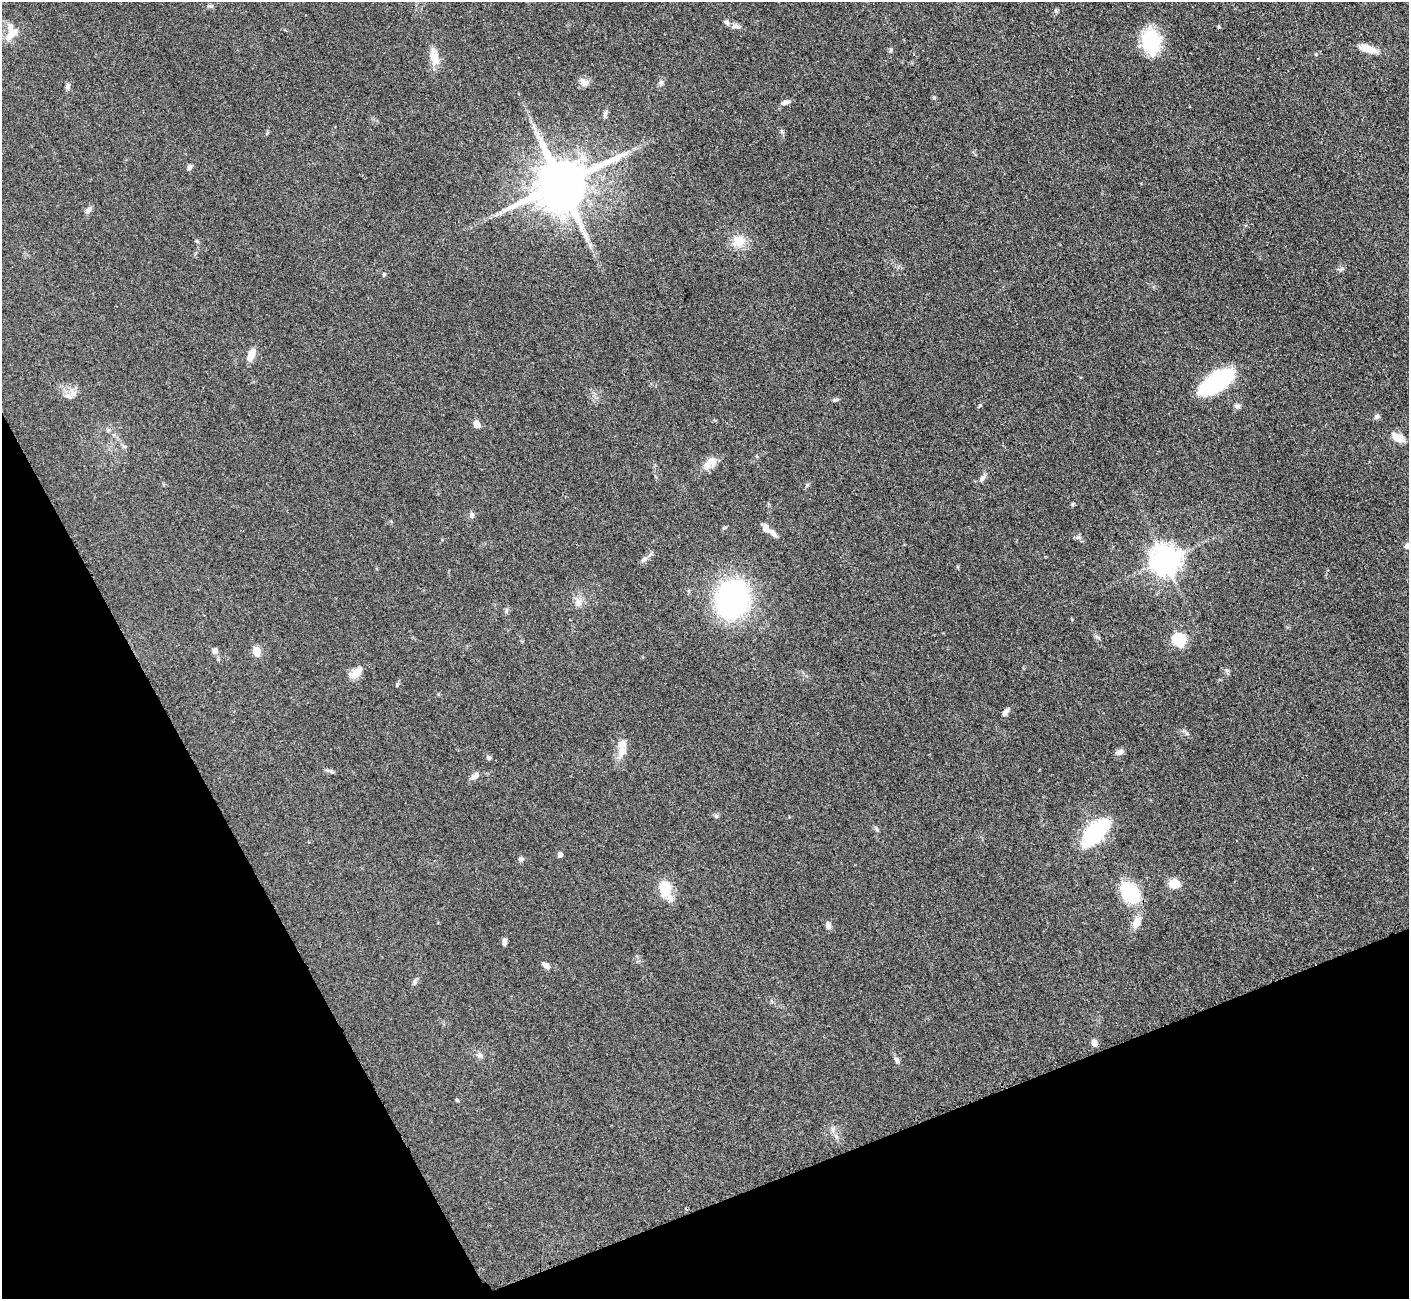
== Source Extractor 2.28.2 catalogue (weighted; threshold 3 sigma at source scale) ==
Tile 14 of 4 x 4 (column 2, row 4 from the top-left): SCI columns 1424-2830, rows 298-1594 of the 5660 x 5649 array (HDU 1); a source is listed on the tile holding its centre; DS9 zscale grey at full resolution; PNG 1411 x 1301 px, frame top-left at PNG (2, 2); no overlay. Shown black and unused: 21% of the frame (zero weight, under 3 of 4 exposures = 2% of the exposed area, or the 3 px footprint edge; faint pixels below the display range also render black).
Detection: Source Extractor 2.28.2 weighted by HDU 2 'WHT'; one run over the whole footprint, this tile lists its part. Background 0.0466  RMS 0.0052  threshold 0.0235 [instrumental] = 3 sigma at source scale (4.5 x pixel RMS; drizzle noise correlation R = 1.50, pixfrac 1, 0.05/0.05 arcsec/px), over >= 5 px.
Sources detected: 72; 1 long thin detection or spike segment (spike, bleed or trail) — not listed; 3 inside a brighter listed object's ellipse — not listed separately; the other 68 listed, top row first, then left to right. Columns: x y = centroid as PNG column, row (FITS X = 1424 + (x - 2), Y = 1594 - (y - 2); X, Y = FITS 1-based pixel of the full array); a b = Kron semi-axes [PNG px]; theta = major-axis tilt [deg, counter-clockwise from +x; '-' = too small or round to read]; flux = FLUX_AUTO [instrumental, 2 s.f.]
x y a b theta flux
211 6 9 3 5 0.85
726 22 10 7 -38 1.9
12 34 24 10 43 6.8
1151 42 26 19 -84 29
1368 49 22 8 -17 6.7
890 50 6 4 89 0.76
434 57 26 11 -81 7
584 82 14 8 -42 2.8
661 82 7 6 - 1.3
67 86 9 6 84 1.5
785 102 11 5 12 2.1
605 113 10 5 70 1.4
189 167 7 6 - 1.3
561 184 16 14 31 3400
88 210 9 6 59 1.9
197 241 5 4 - 0.67
738 241 20 16 9 8.7
384 274 5 4 - 0.81
251 355 17 8 70 4.8
1217 382 30 13 33 84
69 396 12 6 -16 2.4
835 400 8 4 12 1.1
1237 406 8 7 - 1.6
1377 416 8 6 15 1.4
477 424 5 5 - 7.3
1398 438 14 9 -28 6.7
710 463 22 11 43 5.7
983 478 9 6 56 1.8
472 515 8 7 - 1.4
725 528 8 3 10 0.68
773 533 18 7 -41 3.3
1078 537 7 4 0 1.1
1408 546 9 7 27 3
644 559 11 6 42 2.1
1165 560 9 9 - 740
732 599 24 17 68 190
578 602 13 9 -64 3.5
506 611 7 4 89 0.89
1097 637 7 4 -19 0.88
1179 640 6 6 - 67
215 651 7 6 - 2.3
256 651 5 5 - 17
356 673 19 9 37 5.9
397 685 6 4 47 0.68
1005 712 10 6 54 2.1
622 750 19 11 77 6
1120 752 11 6 16 2.2
489 757 7 6 - 1.1
330 771 12 4 -18 1.3
475 776 12 8 39 2.9
716 816 6 6 - 0.96
876 829 8 4 -81 0.87
1097 831 32 14 43 47
560 855 4 4 - 3
521 859 7 6 - 1.4
1174 884 9 8 - 9.6
665 889 22 12 -72 14
1130 893 19 13 -55 34
1136 922 17 10 68 4.9
828 925 9 6 -72 2.2
504 942 8 5 89 2
546 965 11 6 -34 2.4
415 982 9 4 -90 1
1094 1042 9 6 -82 2.4
480 1055 8 6 -21 1.4
897 1060 8 6 -64 1.5
457 1100 5 4 - 0.57
833 1129 9 5 76 1.6
Isophote crosses this tile's border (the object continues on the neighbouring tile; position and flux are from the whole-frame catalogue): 1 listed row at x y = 1408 546
Unlisted compact peaks at least as high as the median listed source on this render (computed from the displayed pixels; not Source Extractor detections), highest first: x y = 980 405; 807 485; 934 98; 1316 54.